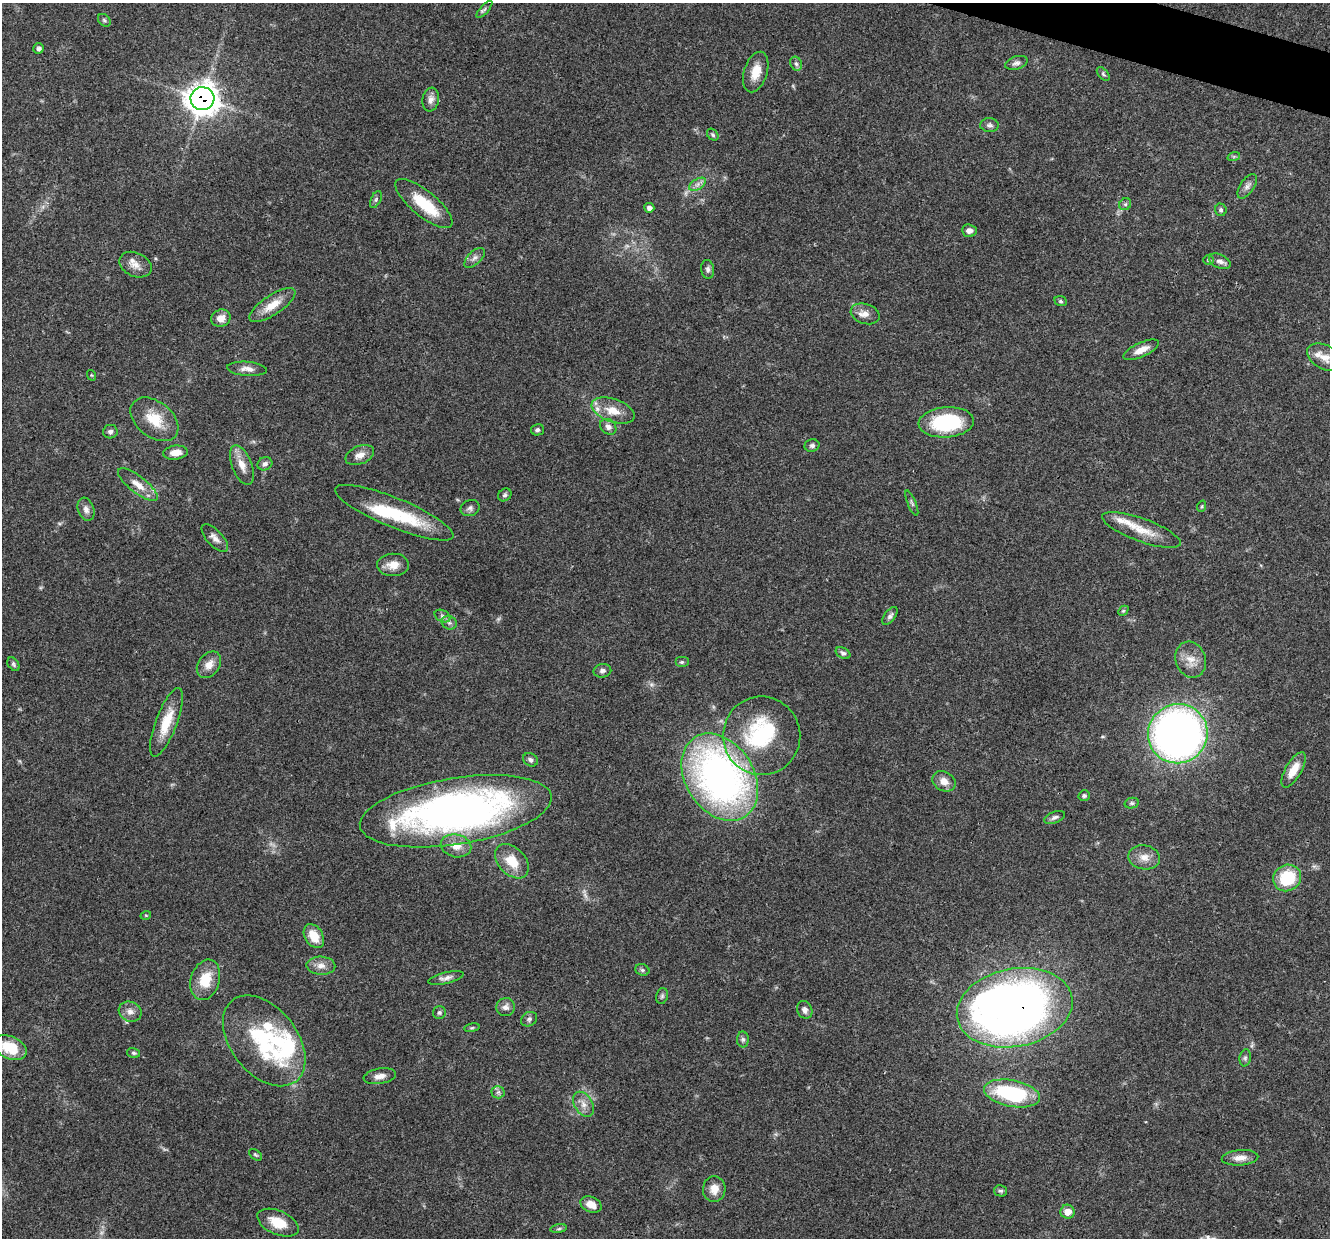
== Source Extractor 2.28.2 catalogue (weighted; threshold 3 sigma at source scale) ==
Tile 10 of 4 x 4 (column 2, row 3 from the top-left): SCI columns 1336-2663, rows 1495-2730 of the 5321 x 5335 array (HDU 1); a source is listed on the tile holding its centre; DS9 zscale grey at full resolution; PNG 1332 x 1240 px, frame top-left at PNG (2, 3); each listed source drawn as its Kron ellipse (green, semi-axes under 4 px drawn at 4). Shown black and unused: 1% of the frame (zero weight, under 3 of 4 exposures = <1% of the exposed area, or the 3 px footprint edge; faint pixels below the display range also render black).
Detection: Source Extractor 2.28.2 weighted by HDU 2 'WHT'; one run over the whole footprint, this tile lists its part. Background 0.0537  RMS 0.0049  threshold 0.0218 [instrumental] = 3 sigma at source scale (4.5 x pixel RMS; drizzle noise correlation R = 1.50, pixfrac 1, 0.05/0.05 arcsec/px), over >= 5 px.
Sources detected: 123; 2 too faint to see at this stretch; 5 inside a brighter object's white glare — neither listed nor drawn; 6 inside a brighter listed object's ellipse — not listed separately; the other 110 listed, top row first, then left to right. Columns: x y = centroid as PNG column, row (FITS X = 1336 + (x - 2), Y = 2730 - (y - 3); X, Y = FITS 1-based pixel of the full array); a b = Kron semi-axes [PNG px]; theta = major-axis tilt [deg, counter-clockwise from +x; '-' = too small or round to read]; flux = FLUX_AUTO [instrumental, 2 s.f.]
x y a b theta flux
484 9 11 3 48 1
104 20 7 5 -45 0.92
39 48 5 5 - 1.3
1016 63 11 6 17 1.7
796 64 7 5 -67 1.2
756 72 21 11 72 7.6
1103 74 8 5 -50 0.92
202 99 12 11 - 610
431 100 12 8 81 2.7
990 125 9 7 -1 1.4
713 135 6 5 - 0.93
1234 156 6 4 19 0.73
698 184 9 5 32 1.9
1247 186 14 7 56 2.3
376 199 9 5 64 1
424 203 35 12 -39 19
1125 204 6 5 - 0.91
649 208 5 5 - 1.8
1221 210 6 5 - 0.9
969 231 7 6 - 2.4
475 258 13 6 43 2.2
1209 260 5 4 - 0.63
1220 261 11 7 -25 2.2
135 265 17 12 -24 4.6
708 269 9 6 -83 1.5
1061 301 6 5 - 0.81
272 305 27 10 34 8.5
865 314 15 10 -17 3.8
221 318 10 8 20 4.3
1141 350 19 7 24 4.8
1325 357 19 12 -27 5.6
247 369 20 7 -5 3.3
91 375 5 3 - 0.42
613 411 22 11 -20 8.5
154 419 27 17 -38 12
946 422 28 15 4 37
608 427 9 7 -41 2.3
537 430 6 5 - 1.2
110 432 7 7 - 1.5
812 446 7 6 - 1.3
176 453 12 7 7 4.5
360 455 15 9 23 3.7
265 464 7 6 - 1.5
242 465 21 10 -69 5.5
138 485 24 8 -38 6
505 495 7 6 - 1.1
912 503 13 3 -68 1
1202 506 6 3 71 0.57
470 508 10 8 22 1.6
86 509 12 8 -71 2.5
394 513 64 14 -22 31
1141 530 41 11 -20 11
215 538 17 7 -47 3.3
393 565 16 11 2 5.2
1123 611 6 4 43 0.7
442 616 8 5 -28 1.4
890 616 10 5 53 1.4
449 623 7 6 - 1.4
843 653 8 5 -27 1.2
1191 660 18 15 -70 6.8
682 662 7 5 0 0.9
13 664 7 5 -53 0.92
209 665 15 10 54 4.6
602 671 9 6 11 1.5
166 722 36 10 69 12
1178 734 30 29 - 280
762 736 39 38 - 47
530 760 8 6 -30 1.4
1294 770 19 8 60 7.1
720 777 47 34 -57 220
944 781 12 9 -28 4.1
1084 796 5 5 - 1
1132 803 7 5 14 0.87
456 811 97 33 9 260
1055 817 11 5 21 1.5
456 846 15 11 -13 6
1144 857 16 12 -9 5.1
512 861 20 13 -46 11
1287 878 14 13 - 21
146 915 5 3 - 0.4
314 936 13 9 -59 8
321 966 14 9 -2 3.7
642 970 7 5 -22 1.1
446 978 18 5 13 2.4
205 980 20 14 73 13
662 996 8 5 75 1
505 1007 9 9 - 2.4
1015 1008 58 39 11 360
805 1010 9 7 -63 2.2
130 1012 11 10 - 3.2
439 1013 6 6 - 1.1
529 1019 8 6 31 1.3
472 1028 8 4 8 0.73
743 1039 8 6 -88 1.3
264 1041 51 33 -52 43
10 1048 17 11 -25 14
134 1053 7 5 -16 0.8
1245 1058 8 5 80 1.1
380 1076 16 7 9 3.5
498 1092 6 6 - 1.2
1012 1093 28 13 -11 45
583 1104 13 9 -58 3.7
255 1155 7 4 -37 0.76
1240 1158 18 7 4 4.1
714 1189 13 11 86 5.4
1001 1191 6 5 - 1
591 1204 11 7 -23 5.1
1068 1212 7 7 - 5.8
278 1223 22 12 -23 10
559 1229 8 4 9 0.88
Overlapping masked pixels (flux is a lower limit): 2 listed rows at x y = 202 99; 1015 1008